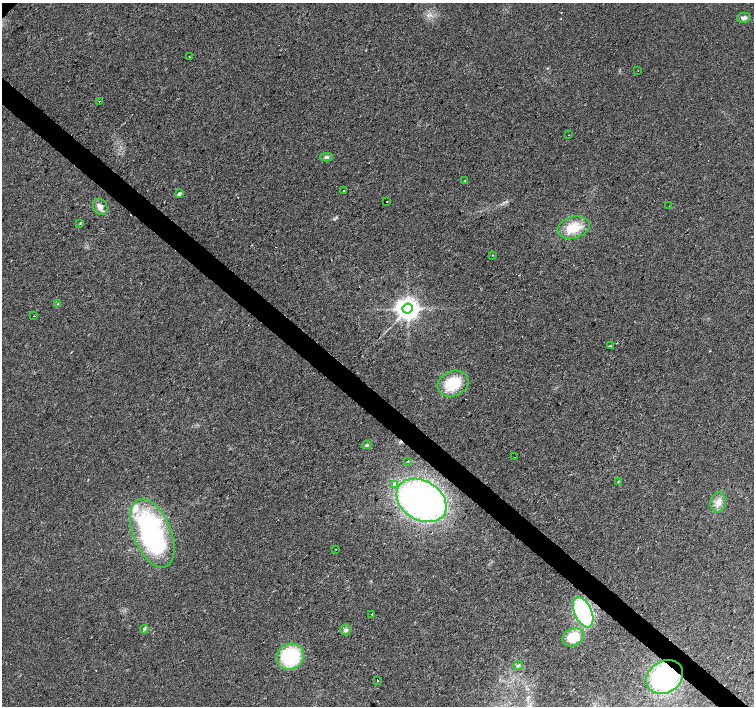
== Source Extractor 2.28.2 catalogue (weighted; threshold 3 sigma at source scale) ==
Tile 6 of 4 x 4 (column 2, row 2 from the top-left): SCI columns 1509-3012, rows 3047-4454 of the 6019 x 6028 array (HDU 1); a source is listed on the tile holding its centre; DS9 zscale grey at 2 x 2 block average (1 PNG px = mean of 2 x 2 image px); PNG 756 x 708 px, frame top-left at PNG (2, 3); each listed source drawn as its Kron ellipse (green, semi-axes under 4 px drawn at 4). Shown black and unused: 4% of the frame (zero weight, under 2 of 3 exposures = <1% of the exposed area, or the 3 px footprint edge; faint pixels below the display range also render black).
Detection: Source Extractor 2.28.2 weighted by HDU 2 'WHT'; one run over the whole footprint, this tile lists its part. Background 0.021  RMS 0.006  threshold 0.0272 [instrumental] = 3 sigma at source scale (4.5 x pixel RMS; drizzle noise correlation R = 1.50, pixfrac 1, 0.0396/0.0396 arcsec/px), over >= 5 px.
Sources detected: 46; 1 inside a brighter object's white glare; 6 cosmic-ray / hot-pixel residue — neither listed nor drawn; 1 inside a brighter listed object's ellipse — not listed separately; the other 38 listed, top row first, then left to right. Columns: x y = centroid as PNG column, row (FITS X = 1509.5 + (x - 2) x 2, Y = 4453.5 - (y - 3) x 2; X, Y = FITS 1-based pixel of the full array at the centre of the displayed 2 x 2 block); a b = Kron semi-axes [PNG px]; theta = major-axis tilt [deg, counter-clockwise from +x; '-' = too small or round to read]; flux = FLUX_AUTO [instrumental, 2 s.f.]
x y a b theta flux
744 18 7 5 11 4.5
189 57 2 2 - 4.3
638 70 2 2 - 2.6
99 101 2 2 - 1.8
569 135 2 2 - 0.46
327 157 6 4 -2 2.8
465 181 3 2 - 0.99
344 190 2 2 - 6.6
179 194 3 2 - 5.4
387 202 2 2 - 2.7
669 206 2 2 - 0.84
100 207 8 6 -54 7.9
80 223 3 2 - 0.89
573 228 16 11 14 34
493 255 2 2 - 0.81
58 304 3 2 - 1
408 309 5 4 - 1300
33 316 2 2 - 0.7
610 346 3 2 - 7.8
453 383 16 12 22 45
367 445 5 3 - 2.1
515 457 2 2 - 5.6
408 461 2 2 - 3.7
618 481 3 2 - 1.1
395 484 4 3 - 8.5
422 500 27 19 -32 610
718 502 10 8 80 11
152 533 36 19 -68 270
336 549 2 2 - 0.82
583 612 16 8 -66 180
372 614 2 2 - 4.3
144 629 4 3 - 1.8
346 630 5 5 - 3.5
573 637 11 8 24 33
290 657 14 13 - 91
518 665 5 3 - 2.2
665 677 19 15 35 180
377 680 2 2 - 0.85
Overlapping masked pixels (flux is a lower limit): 3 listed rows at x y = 453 383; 583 612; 665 677
Diffuse or blended objects may show on this block-average render without a row.